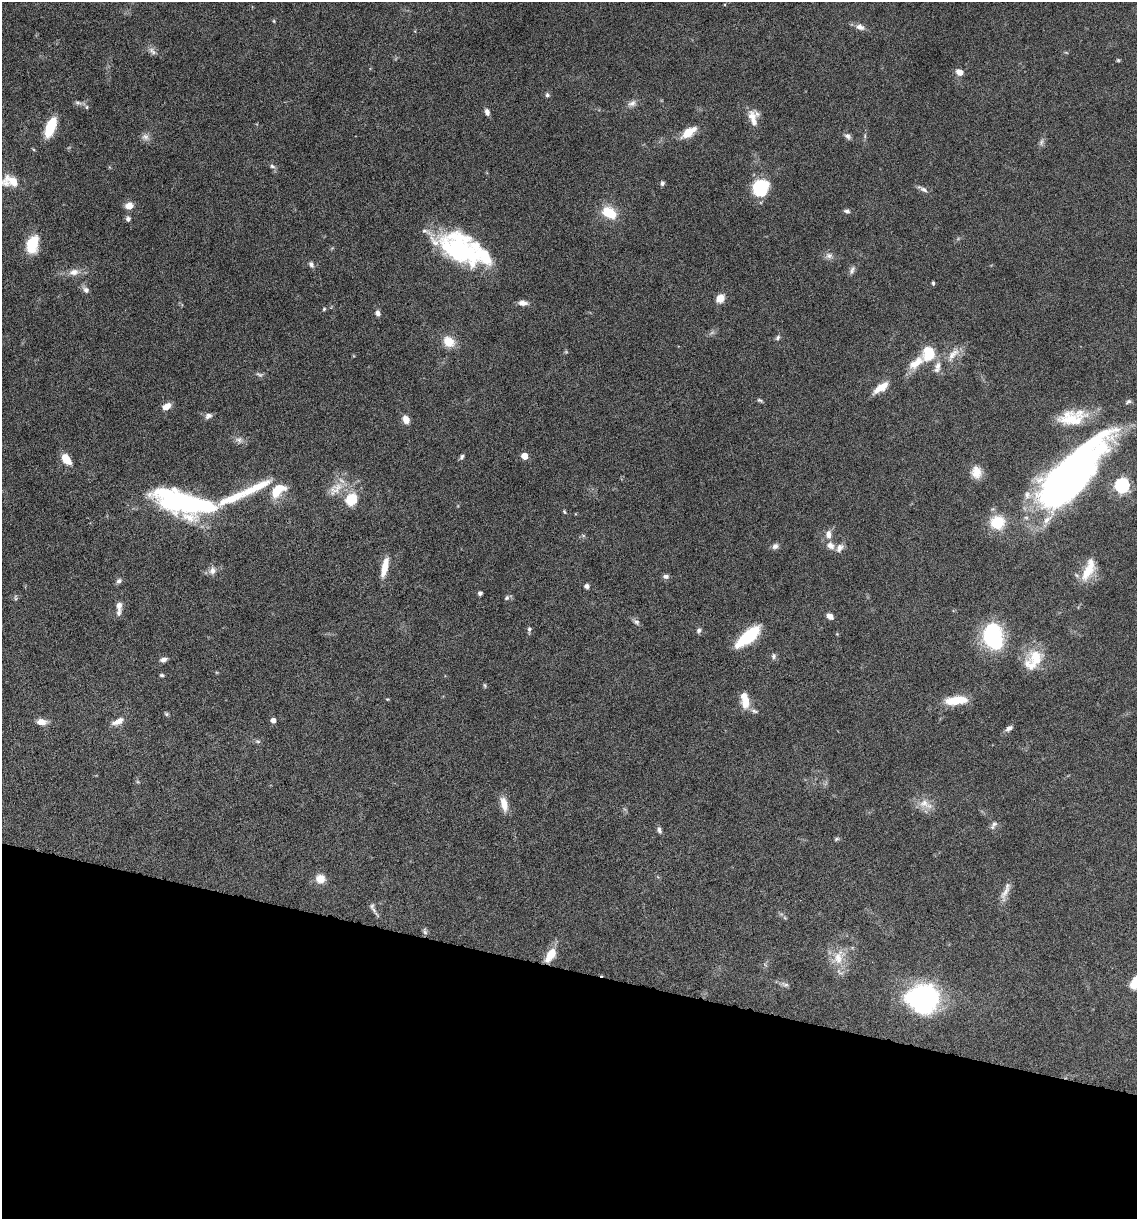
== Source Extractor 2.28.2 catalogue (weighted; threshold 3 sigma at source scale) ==
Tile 15 of 4 x 4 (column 3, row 4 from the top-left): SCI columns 2506-3640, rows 1-1217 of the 4893 x 4871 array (HDU 1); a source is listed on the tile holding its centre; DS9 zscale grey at full resolution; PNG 1139 x 1221 px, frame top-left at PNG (2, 2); no overlay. Shown black and unused: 20% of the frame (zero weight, under 10 of 20 exposures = <1% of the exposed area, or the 3 px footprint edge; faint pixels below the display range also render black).
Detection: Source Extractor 2.28.2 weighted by HDU 2 'WHT'; one run over the whole footprint, this tile lists its part. Background 0.0424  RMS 0.0026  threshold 0.0105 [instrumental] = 3 sigma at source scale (4.09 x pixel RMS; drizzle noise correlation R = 1.36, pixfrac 0.8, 0.05/0.05 arcsec/px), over >= 5 px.
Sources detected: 128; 5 inside a brighter object's white glare — not listed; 10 inside a brighter listed object's ellipse — not listed separately; the other 113 listed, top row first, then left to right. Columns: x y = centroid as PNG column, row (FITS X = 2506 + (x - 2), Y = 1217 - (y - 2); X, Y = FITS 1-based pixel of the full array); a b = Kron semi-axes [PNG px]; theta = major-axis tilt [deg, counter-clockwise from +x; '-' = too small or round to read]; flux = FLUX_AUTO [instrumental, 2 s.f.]
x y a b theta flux
274 21 5 3 - 0.23
860 27 12 8 -20 1.4
152 51 12 7 -45 1
1118 60 5 4 - 0.28
959 72 8 6 -31 1.7
547 95 6 5 - 0.5
78 103 9 5 -3 0.63
632 103 12 7 27 1.2
87 107 5 5 - 0.33
487 112 8 6 -76 1
752 116 17 12 39 2.6
50 127 19 8 69 9.1
689 132 18 8 34 4.1
848 136 9 7 -36 0.79
145 137 10 9 - 1.1
1041 142 10 5 70 0.71
272 166 7 5 -18 0.54
11 181 18 11 -15 3.7
662 183 6 5 - 0.47
760 187 13 12 - 16
924 190 12 5 -28 0.91
129 206 9 7 24 2.1
847 211 7 5 -12 0.59
609 213 17 11 -30 6.2
128 219 7 6 - 0.7
32 244 17 11 75 7.4
459 250 48 27 -29 35
829 255 10 8 -14 1.1
311 264 8 6 -60 0.76
852 270 13 6 64 0.83
74 272 15 9 6 2
933 283 5 3 - 0.39
86 290 10 7 -38 0.93
720 298 8 7 - 2.8
523 303 11 6 -2 1.3
324 309 5 4 - 0.28
378 313 7 5 -78 0.85
778 338 7 5 53 0.51
449 342 15 12 -35 3.5
953 354 23 9 49 2.8
916 363 34 13 32 5.3
259 374 11 5 -23 0.61
881 387 19 7 34 3.4
760 400 7 4 -26 0.4
1128 402 8 5 34 0.48
167 406 9 6 31 2.2
208 416 9 7 22 0.92
1072 418 36 17 10 8.2
406 419 9 7 -68 1.8
239 440 9 8 - 1
524 456 5 4 - 3.5
462 457 7 5 60 0.53
66 459 11 7 -56 4.1
976 472 15 12 -77 2.9
1073 474 73 30 48 140
1122 485 6 6 - 40
335 489 25 13 43 3.8
278 490 19 12 41 5.6
232 499 85 12 26 12
353 499 18 13 -75 4.6
173 501 49 29 -24 28
564 512 5 4 - 0.28
997 522 17 15 18 7.1
828 535 11 7 88 1.6
583 536 6 4 -1 0.35
830 545 11 9 -43 1.6
775 546 9 7 43 0.82
385 567 22 7 77 3.7
1088 569 31 11 66 5.3
212 571 10 9 - 1.4
666 576 7 5 5 0.83
119 581 8 6 32 0.69
587 586 5 5 - 0.74
480 593 4 4 - 0.74
15 598 9 4 -87 0.39
507 598 7 6 - 0.55
119 606 10 6 -88 1.3
830 616 6 5 - 1.6
636 622 9 6 -31 0.69
529 629 6 5 - 0.54
699 630 7 5 59 0.57
837 634 4 4 - 0.2
992 635 21 15 -75 31
748 636 26 10 40 13
774 656 8 6 88 0.61
1036 658 22 21 - 6.6
163 660 9 6 21 0.88
162 675 6 4 -4 0.4
485 685 7 3 -81 0.3
387 699 5 3 - 0.21
956 700 27 9 6 5.9
745 703 15 10 78 2.9
754 711 9 5 -21 0.66
166 714 6 5 - 0.37
273 720 5 5 - 1.3
118 721 16 7 24 2
42 722 12 8 -4 1.8
1009 728 10 6 32 0.81
258 741 8 4 -8 0.44
924 803 16 12 -4 2.8
504 804 19 8 -76 2.7
994 825 13 6 57 0.83
659 830 8 5 -71 0.73
836 839 7 4 27 0.39
320 879 11 10 - 2.7
1005 891 29 7 69 2
372 906 9 6 71 0.7
425 931 10 5 -78 0.53
551 955 15 8 56 4.7
838 957 23 12 83 4.4
785 984 11 5 -15 0.71
1134 984 12 11 - 3.2
923 998 21 18 -1 64
Overlapping masked pixels (flux is a lower limit): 1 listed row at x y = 551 955
Isophote crosses this tile's border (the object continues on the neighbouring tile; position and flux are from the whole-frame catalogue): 2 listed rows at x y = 11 181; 1134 984